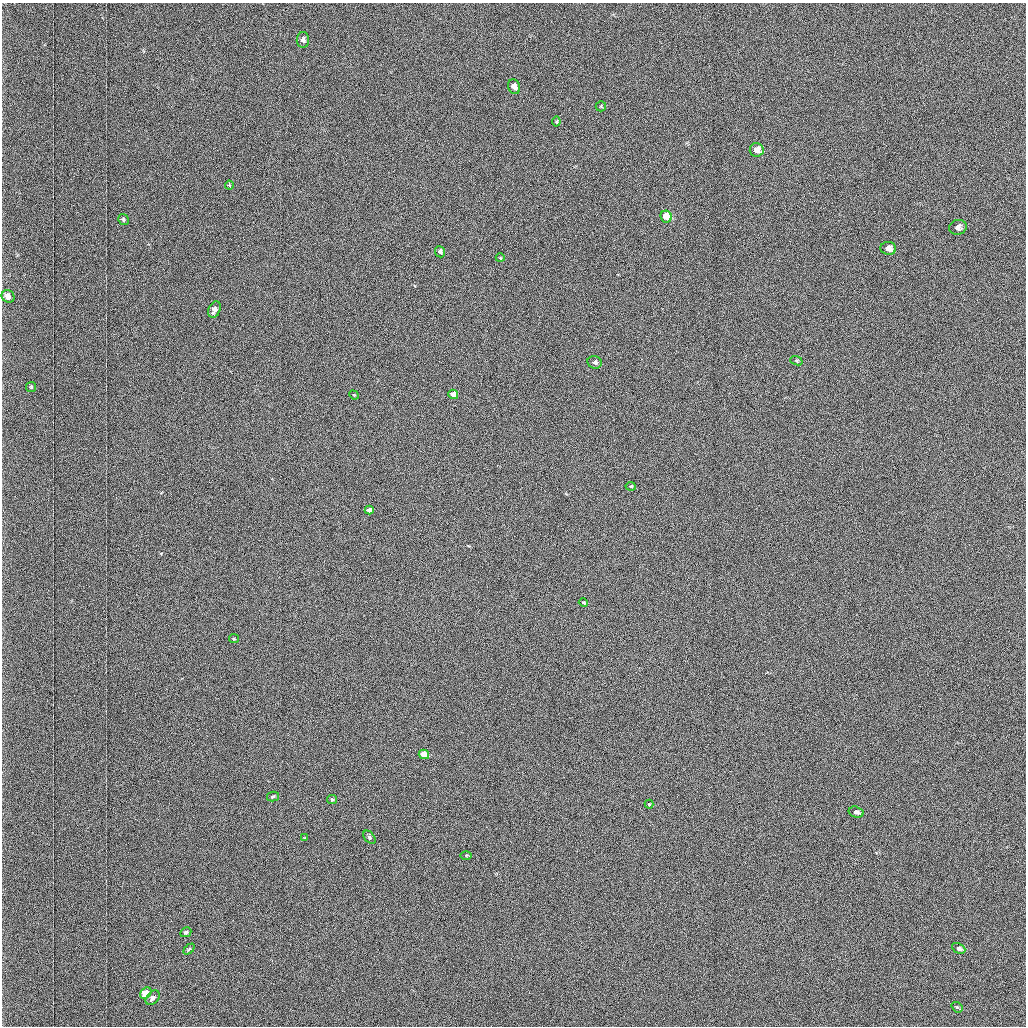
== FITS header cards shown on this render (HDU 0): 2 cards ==
NAXIS1  =                 1024 /fastest changing axis
NAXIS2  =                 1024 /next to fastest changing axis

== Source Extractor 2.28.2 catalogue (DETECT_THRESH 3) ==
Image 1024 x 1024 px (HDU 0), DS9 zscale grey, 1 PNG px = 1 image px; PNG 1028 x 1028 px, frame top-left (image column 1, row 1024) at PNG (2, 3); each listed source drawn as its Kron ellipse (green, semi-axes under 4 px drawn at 4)
Background 1030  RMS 5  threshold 14.9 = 3 sigma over >= 5 px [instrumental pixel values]
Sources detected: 37; all 37 listed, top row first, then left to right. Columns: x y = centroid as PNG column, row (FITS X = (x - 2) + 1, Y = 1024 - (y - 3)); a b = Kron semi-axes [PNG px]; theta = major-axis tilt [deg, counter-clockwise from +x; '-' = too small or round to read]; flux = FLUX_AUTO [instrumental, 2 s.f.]
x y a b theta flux
303 40 8 6 -89 1200
514 87 7 6 - 2200
601 106 5 5 - 440
556 122 5 4 - 390
757 150 7 7 - 3600
229 185 4 4 - 360
666 216 6 5 - 10000
123 219 5 5 - 580
958 227 9 7 15 1500
888 248 8 6 -6 3000
440 252 6 5 - 1100
500 258 4 4 - 310
8 296 7 6 - 1900
214 310 8 6 67 1600
796 361 6 4 -20 440
595 362 7 6 - 1100
31 387 5 5 - 460
453 394 5 4 - 3400
354 395 5 4 - 340
631 486 5 3 - 350
369 510 4 4 - 1300
583 602 4 3 - 370
234 639 5 4 - 380
424 754 5 4 - 8000
273 796 6 4 14 670
332 799 5 4 - 680
649 804 4 4 - 370
856 812 7 5 -15 1700
369 837 7 5 -49 640
305 838 4 3 - 310
466 855 6 4 0 380
186 932 6 4 28 670
959 948 7 5 -27 1400
189 949 6 4 45 430
146 993 6 5 - 6700
153 998 8 5 47 1400
957 1007 6 4 -40 470

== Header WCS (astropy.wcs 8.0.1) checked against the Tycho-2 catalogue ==
Header WCS as astropy/WCSLIB reads it (applying the file's SIP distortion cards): RA---TAN-SIP/DEC--TAN-SIP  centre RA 01:32:47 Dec +39:17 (23.19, +39.28 deg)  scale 1.67 arcsec/px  FOV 28.5' x 28.6'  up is -179 deg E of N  parity flipped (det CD > 0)
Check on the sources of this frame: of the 37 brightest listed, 10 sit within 2.5 arcsec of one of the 21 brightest Tycho-2 stars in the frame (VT <= 12.25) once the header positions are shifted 0.62 arcsec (0.62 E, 0.05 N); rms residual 1.16 arcsec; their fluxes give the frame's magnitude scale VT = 19.68 - 2.5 log10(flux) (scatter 0.13 mag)
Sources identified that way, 10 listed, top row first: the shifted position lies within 2.5 arcsec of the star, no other Tycho-2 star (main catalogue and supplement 1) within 5.0 arcsec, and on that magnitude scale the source's flux lands within +1.5 / -3 mag of the star's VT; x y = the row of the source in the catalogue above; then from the Tycho-2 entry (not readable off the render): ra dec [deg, ICRS J2000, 3 dp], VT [Tycho-2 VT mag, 2 dp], TYC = Tycho-2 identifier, HIP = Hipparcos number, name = IAU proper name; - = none
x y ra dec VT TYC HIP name
514 87 23.191 +39.077 11.35 2814-487-1 - -
757 150 23.046 +39.108 10.59 2814-499-1 - -
666 216 23.101 +39.138 9.93 2814-223-1 - -
958 227 22.927 +39.145 11.49 2814-623-1 - -
888 248 22.968 +39.154 11.15 2814-385-1 - -
8 296 23.495 +39.171 11.53 2814-441-1 - -
424 754 23.250 +39.386 10.12 2818-1446-1 - -
856 812 22.991 +39.416 11.51 2818-1434-1 - -
959 948 22.930 +39.480 11.71 2818-1445-1 - -
146 993 23.419 +39.495 10.08 2818-1379-1 - -